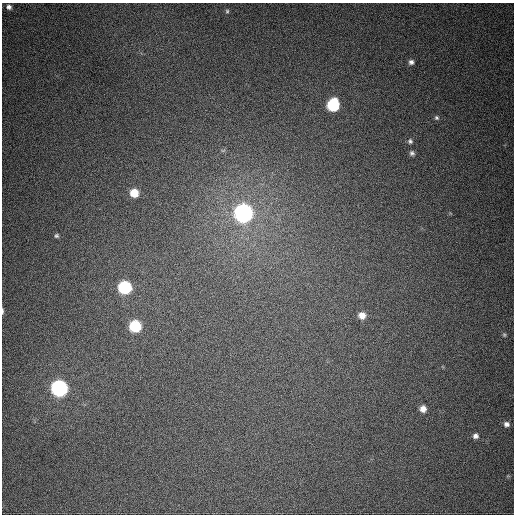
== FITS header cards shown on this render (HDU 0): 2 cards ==
NAXIS1  =                  512
NAXIS2  =                  512

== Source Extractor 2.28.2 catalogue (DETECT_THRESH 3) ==
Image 512 x 512 px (HDU 0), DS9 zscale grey, 1 PNG px = 1 image px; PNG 516 x 516 px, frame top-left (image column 1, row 512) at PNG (2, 3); no overlay
Background 631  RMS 18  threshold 53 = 3 sigma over >= 5 px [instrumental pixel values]
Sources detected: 20; all 20 listed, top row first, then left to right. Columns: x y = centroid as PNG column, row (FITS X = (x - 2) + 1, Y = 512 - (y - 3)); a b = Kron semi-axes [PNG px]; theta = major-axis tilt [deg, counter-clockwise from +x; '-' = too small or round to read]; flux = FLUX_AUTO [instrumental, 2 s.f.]
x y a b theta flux
9 7 7 7 - 4900
227 11 6 5 - 1900
411 62 6 6 - 3700
333 105 8 8 - 91000
436 118 6 6 - 2400
410 141 7 6 - 2800
223 150 7 4 19 1500
412 153 6 6 - 3200
134 193 7 7 - 21000
244 213 9 8 - 600000
56 236 5 5 - 2100
125 287 8 8 - 130000
2 311 8 3 -88 2100
362 315 7 7 - 10000
135 326 8 7 - 79000
504 335 6 5 - 1600
59 388 8 8 - 360000
423 409 7 6 - 8100
506 424 7 6 - 4500
475 436 6 6 - 4600
At the frame edge (FLAGS 8, measured only in part): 1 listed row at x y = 2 311